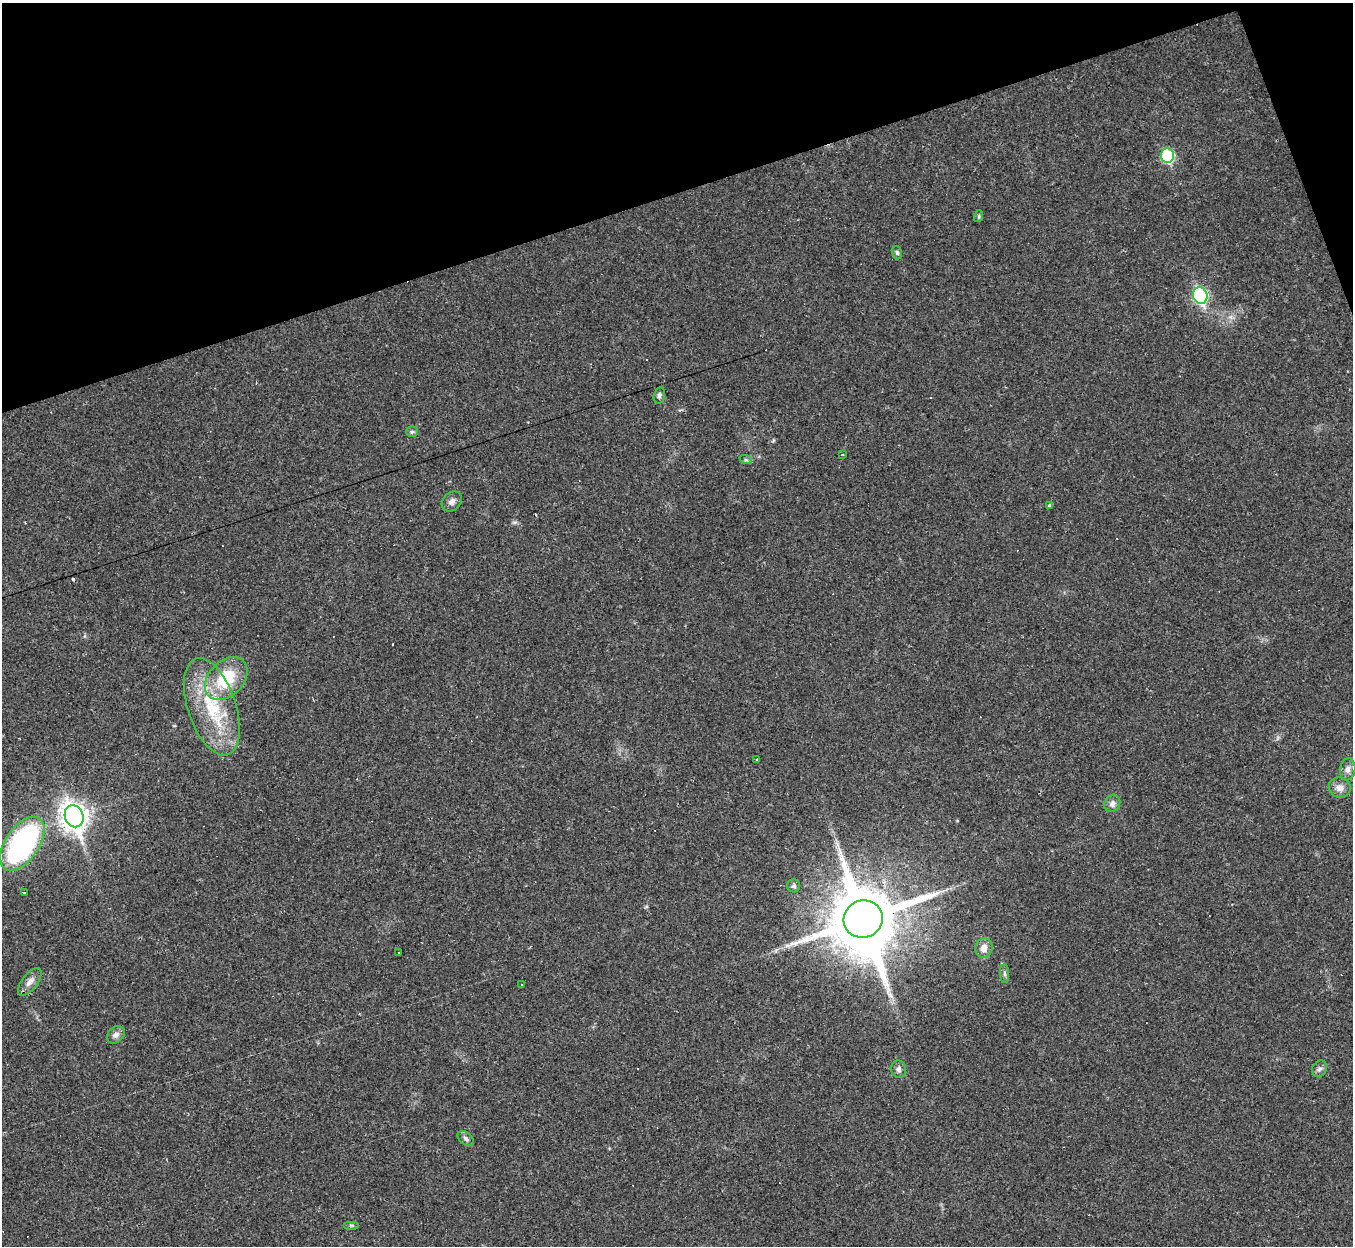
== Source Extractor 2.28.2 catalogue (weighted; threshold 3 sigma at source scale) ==
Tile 3 of 4 x 4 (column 3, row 1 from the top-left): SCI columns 2705-4055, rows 4002-5245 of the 5407 x 5390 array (HDU 1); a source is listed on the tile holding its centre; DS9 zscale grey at full resolution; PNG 1355 x 1248 px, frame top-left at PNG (2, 3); each listed source drawn as its Kron ellipse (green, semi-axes under 4 px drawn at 4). Shown black and unused: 16% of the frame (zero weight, under 2 of 3 exposures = <1% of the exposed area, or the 3 px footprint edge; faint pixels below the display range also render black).
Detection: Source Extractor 2.28.2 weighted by HDU 2 'WHT'; one run over the whole footprint, this tile lists its part. Background 0.0571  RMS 0.0059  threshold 0.0264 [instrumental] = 3 sigma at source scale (4.5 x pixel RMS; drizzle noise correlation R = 1.50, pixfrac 1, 0.05/0.05 arcsec/px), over >= 5 px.
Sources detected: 45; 1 inside a brighter object's white glare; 13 cosmic-ray / hot-pixel residue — neither listed nor drawn; the other 31 listed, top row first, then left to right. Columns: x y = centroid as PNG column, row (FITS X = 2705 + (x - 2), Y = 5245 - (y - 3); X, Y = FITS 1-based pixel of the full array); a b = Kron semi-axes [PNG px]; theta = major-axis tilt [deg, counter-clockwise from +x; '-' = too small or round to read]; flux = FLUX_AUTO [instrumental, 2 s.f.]
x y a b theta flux
1167 156 7 6 - 56
979 216 6 4 72 0.81
897 253 7 5 -73 1.1
1200 296 8 7 - 99
659 395 8 5 75 1.5
412 432 6 5 - 1
843 454 3 2 - 0.43
746 460 6 4 -18 0.91
452 502 11 8 46 2.9
1049 505 3 3 - 1.7
226 678 25 17 45 29
212 707 50 24 -72 44
757 759 4 3 - 210
1348 769 11 7 81 3.3
1340 788 11 10 - 4.2
1112 804 9 7 59 2.9
74 816 11 9 -69 600
22 844 30 16 55 110
794 886 6 6 - 1.5
24 892 3 3 - 98
863 919 20 18 20 5900
984 948 10 8 73 4.7
399 952 3 2 - 0.56
1004 973 9 4 -89 1.4
30 982 16 7 52 4.2
522 984 3 3 - 3.9
116 1035 10 7 43 2.8
898 1069 8 7 - 2.3
1319 1069 8 7 - 2
466 1139 9 6 -40 1.7
352 1225 8 4 0 1.1